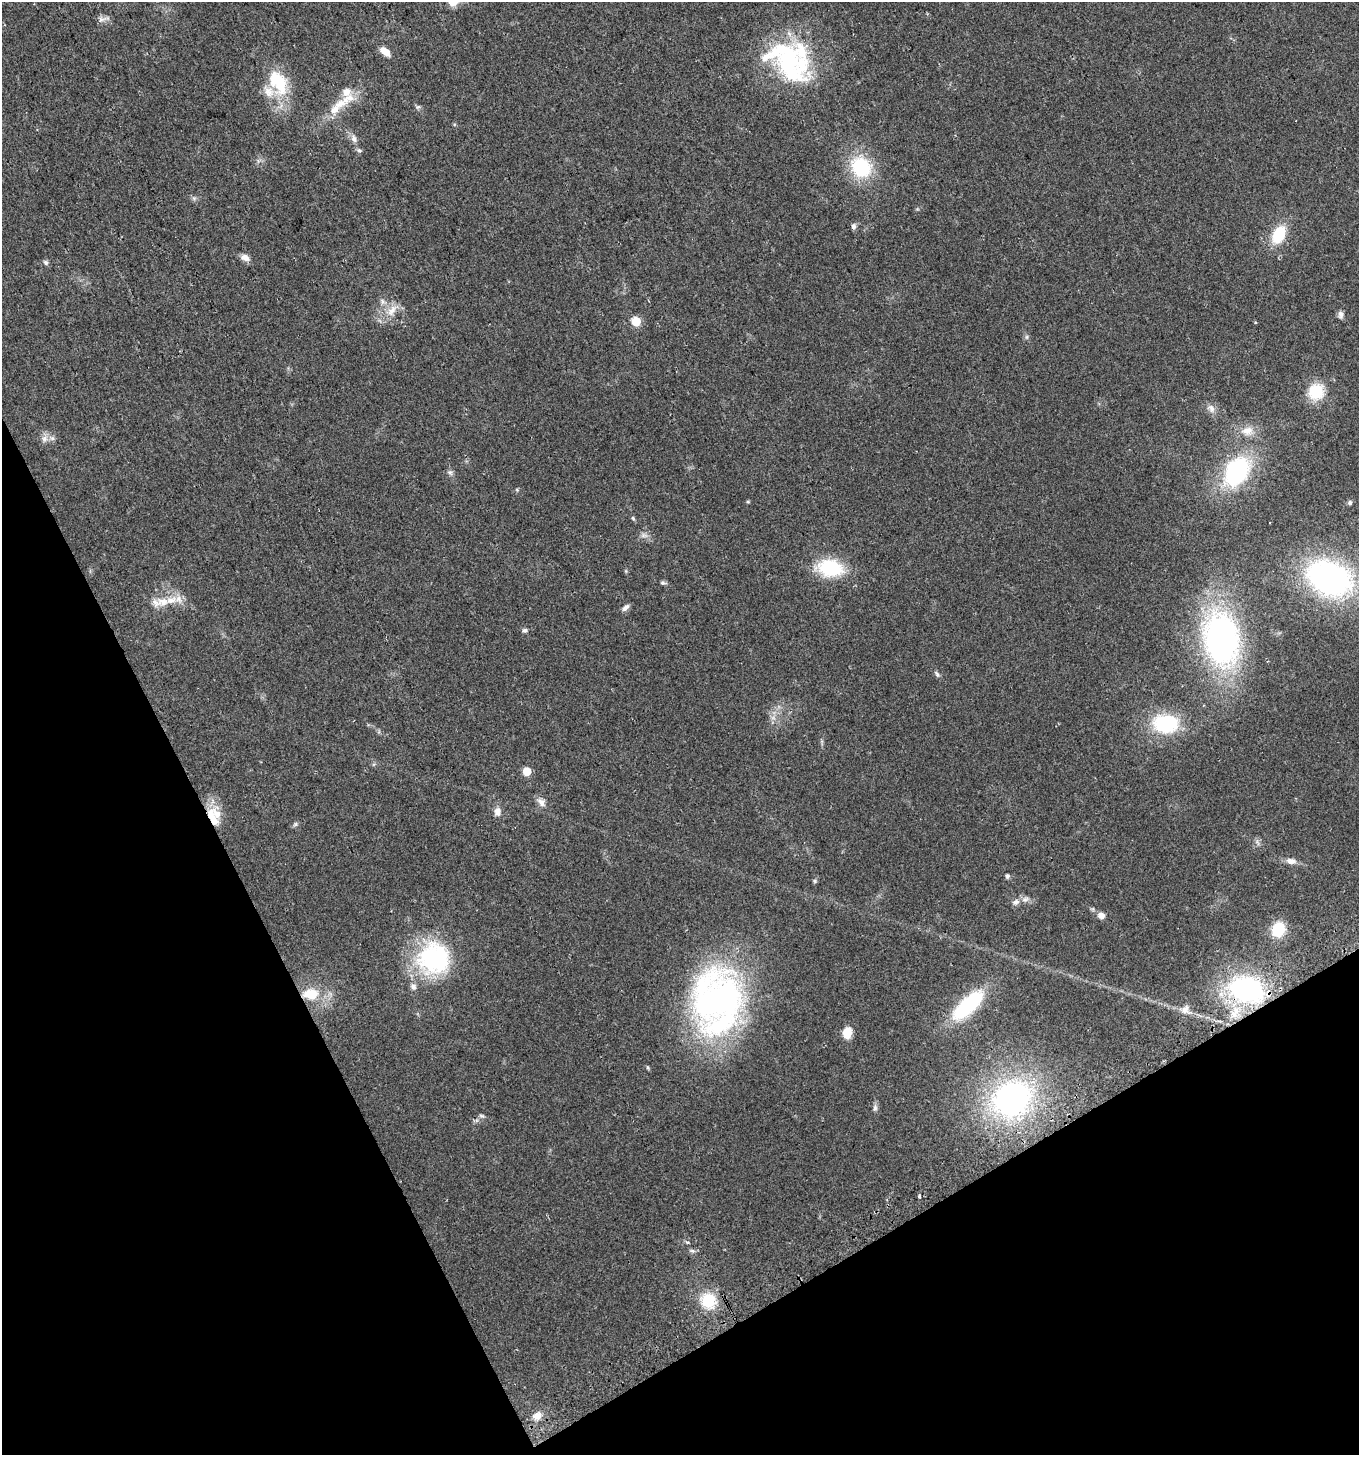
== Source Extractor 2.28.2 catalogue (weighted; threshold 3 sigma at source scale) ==
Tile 14 of 4 x 4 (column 2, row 4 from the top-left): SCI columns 1542-2898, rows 29-1481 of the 5736 x 5871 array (HDU 1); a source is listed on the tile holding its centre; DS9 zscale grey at full resolution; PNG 1361 x 1457 px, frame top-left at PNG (2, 2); no overlay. Shown black and unused: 25% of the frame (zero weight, under 2 of 3 exposures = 2% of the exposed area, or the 3 px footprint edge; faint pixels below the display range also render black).
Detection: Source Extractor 2.28.2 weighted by HDU 2 'WHT'; one run over the whole footprint, this tile lists its part. Background 0.0479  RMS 0.0082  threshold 0.0368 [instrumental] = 3 sigma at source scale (4.5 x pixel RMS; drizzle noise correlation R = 1.50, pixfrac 1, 0.0396/0.0396 arcsec/px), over >= 5 px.
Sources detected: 71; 1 cosmic-ray / hot-pixel residue — not listed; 10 inside a brighter listed object's ellipse — not listed separately; the other 60 listed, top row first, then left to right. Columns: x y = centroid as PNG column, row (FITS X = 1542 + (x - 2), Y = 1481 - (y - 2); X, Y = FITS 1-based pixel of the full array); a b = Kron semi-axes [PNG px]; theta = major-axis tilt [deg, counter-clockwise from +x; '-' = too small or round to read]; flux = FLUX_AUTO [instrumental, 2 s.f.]
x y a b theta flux
102 19 13 6 5 3.4
383 50 10 7 -64 5.6
789 61 61 36 -42 110
278 82 33 18 -60 37
347 99 23 12 25 13
418 107 7 5 20 1.5
354 139 10 7 -72 3.5
359 150 7 5 -23 1.6
861 167 22 19 -45 49
853 226 7 6 - 2.3
1279 234 18 12 64 27
245 257 11 8 -29 4.7
45 262 7 6 - 1.8
392 310 19 10 56 9.3
1341 315 11 7 -84 2.6
636 321 5 5 - 33
1316 392 20 19 - 22
1211 408 13 8 -63 4.1
1247 431 17 12 16 9.3
45 439 11 8 76 4.6
1237 471 28 19 55 97
450 472 8 6 -48 2.1
748 502 6 4 0 0.87
1350 503 5 5 - 1.5
633 518 7 3 -54 1.1
643 535 9 6 -6 2.7
830 568 24 16 -11 48
1329 578 35 24 -24 230
663 583 8 5 -3 1.5
163 602 20 12 8 13
625 607 11 5 45 2.9
525 630 6 5 - 1.6
1222 639 47 31 -85 250
937 674 9 5 -60 1.7
1165 724 26 19 -5 56
527 771 5 5 - 17
541 802 13 10 -56 4.7
497 812 11 8 90 4.7
212 817 30 11 -68 18
295 824 7 5 59 1.5
1291 861 13 8 -7 5
1007 876 6 5 - 1.6
815 881 5 5 - 1.2
1015 902 10 7 30 3.6
1101 915 7 6 - 5.9
1278 929 12 10 67 30
434 958 38 36 16 92
1247 989 37 25 -18 130
311 994 23 15 -2 22
717 1001 76 55 88 270
968 1005 32 12 43 79
1185 1010 13 10 56 5.6
847 1033 13 10 81 9.9
1012 1099 38 32 26 190
875 1107 10 6 88 2.3
482 1116 9 3 -28 1.5
919 1195 4 3 - 6.1
692 1251 7 5 -19 1.8
708 1300 16 15 - 26
537 1416 9 8 - 5.8
Overlapping masked pixels (flux is a lower limit): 3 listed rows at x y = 212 817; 1247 989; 311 994